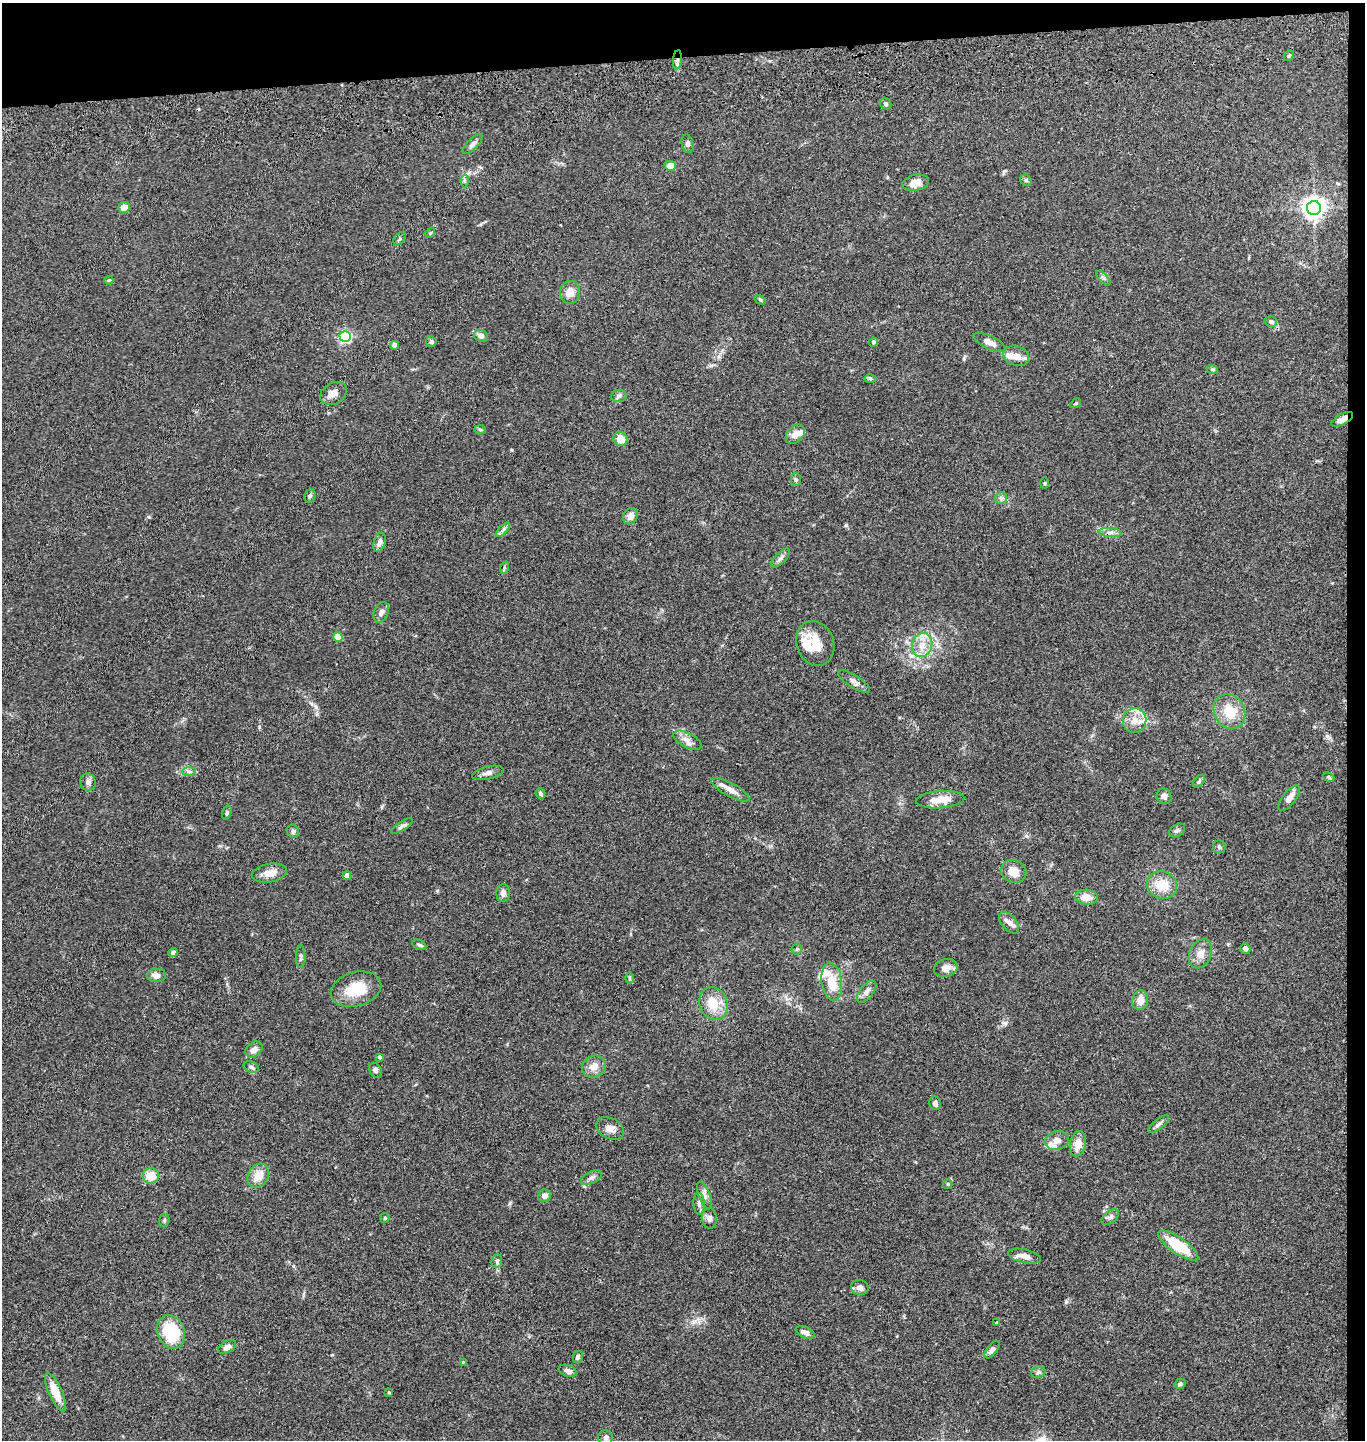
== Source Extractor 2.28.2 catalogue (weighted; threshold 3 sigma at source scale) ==
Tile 3 of 3 x 3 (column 3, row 1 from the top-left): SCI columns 2871-4233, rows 2994-4431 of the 4367 x 4546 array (HDU 1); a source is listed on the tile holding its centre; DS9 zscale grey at full resolution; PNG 1367 x 1442 px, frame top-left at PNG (2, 3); each listed source drawn as its Kron ellipse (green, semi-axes under 4 px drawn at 4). Shown black and unused: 5% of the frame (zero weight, under 3 of 4 exposures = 6% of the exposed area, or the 3 px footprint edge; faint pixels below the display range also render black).
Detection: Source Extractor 2.28.2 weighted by HDU 2 'WHT'; one run over the whole footprint, this tile lists its part. Background 0.0845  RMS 0.0061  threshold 0.0274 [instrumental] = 3 sigma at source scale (4.5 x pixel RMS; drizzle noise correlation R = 1.50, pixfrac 1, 0.05/0.05 arcsec/px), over >= 5 px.
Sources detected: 132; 6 inside a brighter listed object's ellipse — not listed separately; the other 126 listed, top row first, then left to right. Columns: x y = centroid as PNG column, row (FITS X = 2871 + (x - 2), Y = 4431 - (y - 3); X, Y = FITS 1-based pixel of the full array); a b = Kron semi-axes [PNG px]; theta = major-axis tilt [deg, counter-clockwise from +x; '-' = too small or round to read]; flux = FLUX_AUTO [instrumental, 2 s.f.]
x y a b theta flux
1289 56 6 4 47 1
677 60 9 4 84 2.3
886 104 6 5 - 1.1
473 144 13 5 45 2
688 144 9 6 -77 1.6
670 166 5 5 - 7.2
1026 180 6 5 - 0.97
465 181 6 4 -89 1
915 183 13 8 11 6
124 207 6 5 - 3.9
1314 208 7 7 - 430
430 233 5 4 - 0.71
400 239 8 5 53 1.1
1103 278 9 3 -44 1
109 280 4 3 - 0.55
570 292 11 10 - 5.8
760 300 6 4 -31 0.74
1271 321 6 5 - 1.4
345 336 5 5 - 91
481 336 7 5 -29 2.6
431 342 5 5 - 1.1
873 342 4 4 - 1.1
990 342 18 6 -25 3.7
395 345 4 4 - 4
1016 356 13 10 -18 4.9
1212 369 6 4 -18 0.86
870 378 6 4 0 0.81
333 393 14 10 31 4.1
619 396 8 6 4 1.5
1076 403 6 3 32 0.67
1342 419 12 5 29 3.6
480 430 6 4 -2 0.81
795 434 11 7 46 4.3
620 439 7 6 - 6.5
796 480 6 5 - 1.1
1045 483 5 3 - 0.59
310 496 7 5 68 1.1
1001 498 5 5 - 1.4
630 516 8 7 - 4.1
503 530 9 3 45 1.3
1110 532 12 4 -4 2.3
379 542 10 5 72 2.9
781 558 12 5 47 2
504 568 6 4 72 0.77
381 612 11 7 67 2.8
338 637 5 4 - 11
815 643 23 18 -69 14
922 645 12 10 69 6.7
854 681 18 6 -32 2.9
1229 711 18 15 -62 14
1135 721 12 12 - 6.4
687 740 15 7 -27 3.7
189 772 7 4 0 1.3
488 773 16 6 13 2.7
1329 777 6 4 -24 0.88
1199 781 7 4 46 1.1
88 782 8 8 - 2.3
730 790 21 7 -29 4.7
541 794 5 5 - 1.1
1164 796 8 7 - 2.3
1289 798 15 6 52 5.1
940 800 24 8 4 8.6
227 813 7 4 72 1
402 826 12 4 31 1.8
293 831 6 6 - 1.6
1177 831 9 5 35 1.4
1219 847 6 6 - 1.1
1014 871 13 11 -28 8.6
270 873 18 9 10 5.8
347 876 4 4 - 4.5
1162 885 15 13 -20 12
503 893 9 7 89 2.7
1086 897 11 7 -5 5.6
1009 923 13 7 -48 3.4
419 945 7 4 -26 1.2
797 949 5 5 - 0.86
1245 949 5 5 - 1.7
173 953 5 4 - 1.8
1200 954 15 11 67 5.1
301 957 11 4 89 1.4
946 968 12 9 15 5
157 975 9 6 -1 3.2
630 978 6 4 -90 0.78
832 981 19 10 -83 12
356 989 26 17 16 18
867 992 13 6 51 3.4
1140 1000 10 7 81 5.3
713 1004 17 14 -69 12
254 1050 9 7 37 3.7
379 1057 4 4 - 1.7
251 1067 8 5 -22 1.6
594 1067 12 10 29 5.4
375 1070 8 6 -59 1.3
935 1103 7 5 -79 2.1
1158 1124 13 5 38 1.9
610 1128 15 10 -30 3.9
1057 1140 12 9 13 5.5
1078 1144 13 8 78 6.7
151 1176 8 8 - 9.3
258 1176 12 10 61 7.2
592 1178 11 5 27 2.1
948 1184 5 4 - 0.78
544 1196 6 6 - 3.6
705 1196 14 6 -68 2.8
699 1204 11 5 -86 2.1
1110 1217 10 6 39 1.9
385 1218 5 4 - 0.64
709 1218 10 7 -86 2.4
164 1220 6 5 - 0.9
1178 1246 24 8 -34 23
1025 1256 17 6 -12 4.7
497 1261 7 5 80 1.3
860 1288 9 7 -19 3.3
996 1323 4 3 - 0.64
171 1332 17 13 -69 25
805 1332 10 5 -25 2.6
227 1347 9 6 27 2.6
992 1350 10 5 52 2.2
578 1357 6 5 - 1.3
463 1362 3 3 - 0.42
568 1371 9 5 -18 2.6
1038 1372 7 5 22 1.3
1180 1384 6 4 32 1.4
55 1392 21 6 -65 12
389 1392 4 3 - 0.6
605 1438 7 7 - 2
Overlapping masked pixels (flux is a lower limit): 2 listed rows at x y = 677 60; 1342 419
Unlisted compact peaks at least as high as the median listed source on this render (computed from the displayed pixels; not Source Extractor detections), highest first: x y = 846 525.